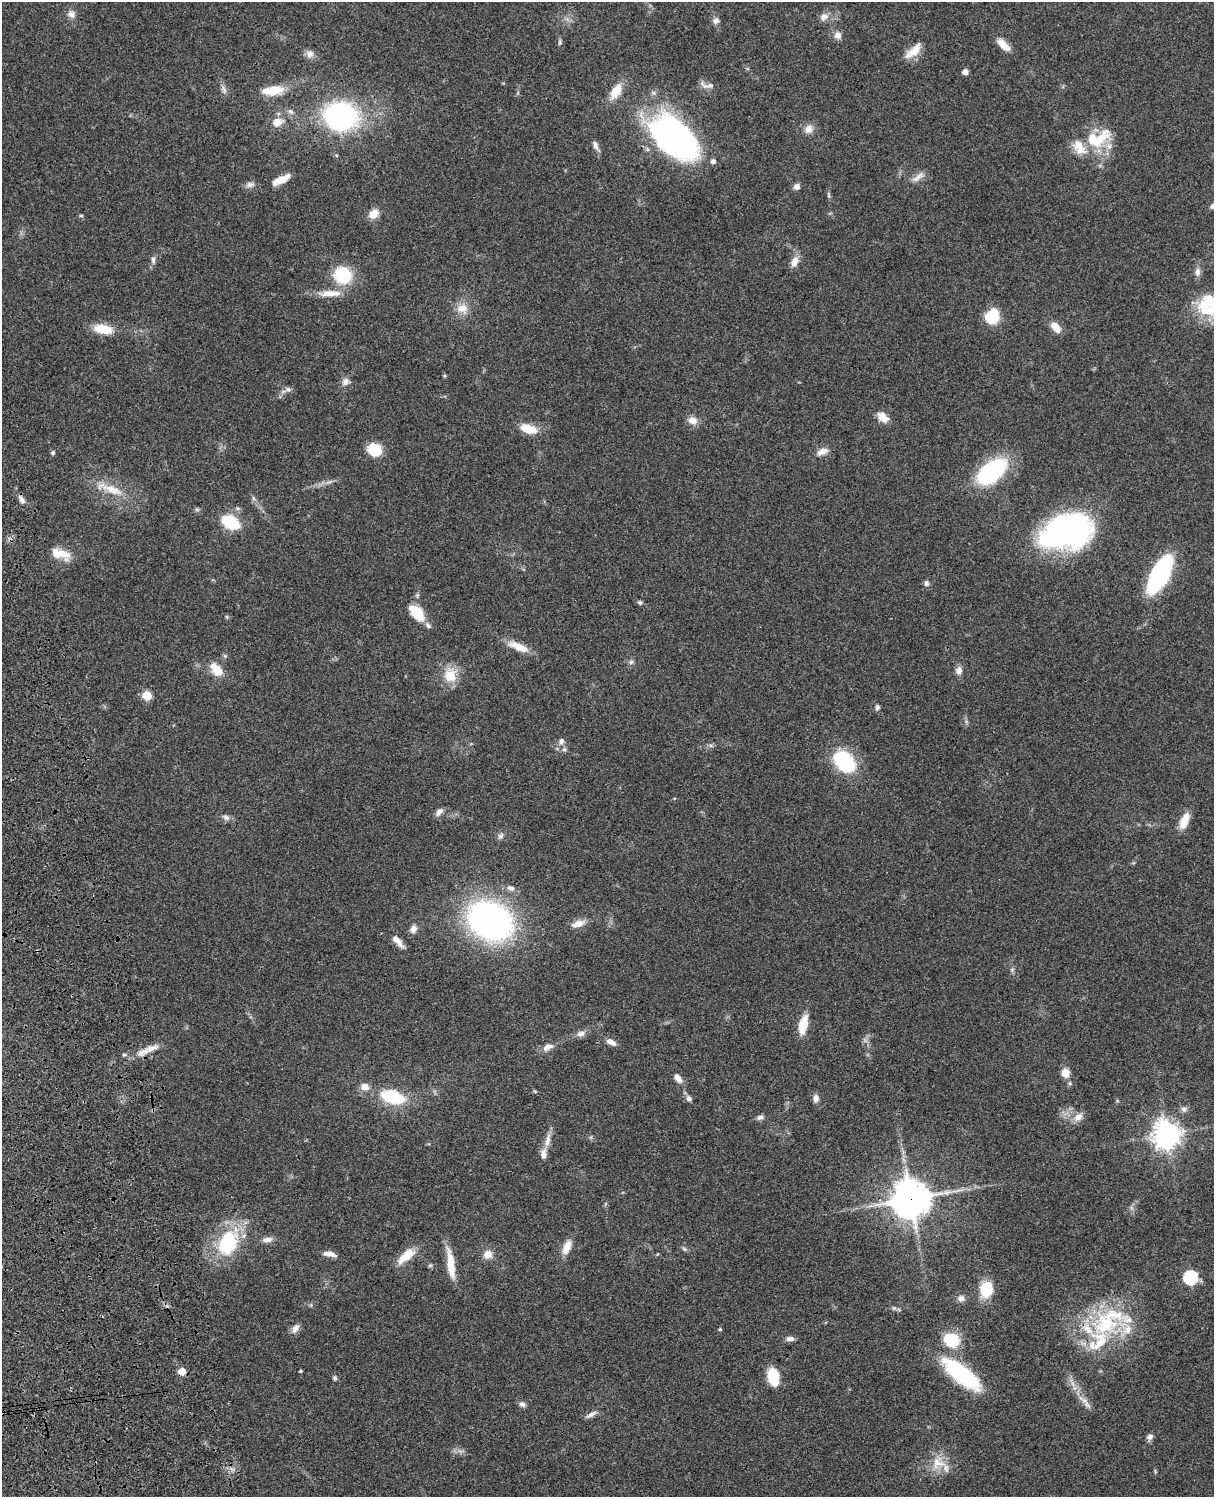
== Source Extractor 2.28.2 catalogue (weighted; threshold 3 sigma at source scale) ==
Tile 7 of 4 x 3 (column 3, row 2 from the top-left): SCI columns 2545-3756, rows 1773-3267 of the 5086 x 4926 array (HDU 1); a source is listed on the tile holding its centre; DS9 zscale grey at full resolution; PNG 1216 x 1499 px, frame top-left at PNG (2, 2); no overlay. Shown black and unused: <1% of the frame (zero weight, under 3 of 4 exposures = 6% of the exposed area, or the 3 px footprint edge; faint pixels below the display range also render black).
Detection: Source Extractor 2.28.2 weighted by HDU 2 'WHT'; one run over the whole footprint, this tile lists its part. Background 0.0778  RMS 0.0058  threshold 0.026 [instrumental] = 3 sigma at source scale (4.5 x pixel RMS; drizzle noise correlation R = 1.50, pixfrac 1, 0.05/0.05 arcsec/px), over >= 5 px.
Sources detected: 143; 1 too faint to see at this stretch — not listed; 15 inside a brighter listed object's ellipse — not listed separately; the other 127 listed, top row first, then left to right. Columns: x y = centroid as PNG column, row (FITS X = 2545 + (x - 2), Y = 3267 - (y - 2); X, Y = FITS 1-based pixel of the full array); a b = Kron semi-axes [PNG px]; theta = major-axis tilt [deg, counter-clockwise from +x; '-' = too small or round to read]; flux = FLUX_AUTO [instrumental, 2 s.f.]
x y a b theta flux
71 14 11 10 - 3.2
824 17 12 10 21 3.6
716 20 8 8 - 2.2
838 35 9 9 - 3.5
560 42 10 4 85 1.1
1003 45 19 8 -45 6.1
914 51 26 10 43 8
310 54 11 10 - 3.1
965 72 5 4 - 3.7
710 85 26 7 -15 3.4
224 90 12 6 -76 2.4
273 90 28 11 6 13
616 91 20 11 57 9.7
291 111 9 6 -38 1.9
341 116 21 19 -4 140
277 122 13 9 14 6.3
809 129 12 10 58 4.2
674 137 45 26 -48 220
1100 138 42 18 37 21
596 146 14 6 -65 2.7
713 161 5 5 - 2.2
918 177 21 7 37 3.9
276 182 16 9 36 4.1
250 185 12 7 15 2.5
797 187 7 7 - 2.7
829 195 6 4 -89 0.86
1212 206 7 5 57 1.6
373 214 11 9 36 6.5
81 216 6 4 -1 0.71
153 260 12 5 88 2.1
794 261 14 9 62 4.7
1197 272 11 7 -89 2.9
343 275 18 17 - 28
330 293 33 8 2 8.4
462 308 15 13 -5 7.3
1207 308 33 24 -37 29
992 316 14 10 62 26
1056 327 14 8 -51 6.7
103 329 21 10 -9 13
345 381 11 9 73 3
288 389 8 7 - 2
883 417 16 10 -39 5.4
693 421 13 10 -16 4.2
529 429 19 9 -17 11
374 450 13 12 - 18
822 452 15 8 21 4.4
53 453 6 5 - 1.1
991 471 29 16 38 66
329 482 14 3 20 2.1
111 489 43 11 -20 14
253 498 7 4 -71 1.1
21 499 13 6 -60 2.6
197 510 7 4 -1 0.98
230 522 14 9 -27 32
1066 531 47 30 13 150
64 554 21 11 -39 7.9
1160 575 33 14 62 78
926 583 8 6 -79 1.7
640 602 6 5 - 1.1
416 612 18 10 -48 17
518 647 29 9 -22 8.6
225 656 7 4 -45 0.89
631 662 6 6 - 1.4
217 670 21 11 -49 9
959 670 9 8 - 3.3
450 675 20 16 -76 12
147 695 6 5 - 22
877 707 7 5 75 1.3
561 741 9 7 76 2.2
711 746 7 4 -20 1
845 762 21 15 -44 49
439 812 11 6 49 2.5
226 817 9 7 -18 2.1
1184 821 20 9 67 8.8
500 836 10 6 59 1.8
511 888 10 7 -19 2.6
490 921 34 26 -29 210
578 924 19 9 19 5.3
413 929 10 7 77 3.1
397 941 18 7 -49 4.7
1012 970 6 5 - 1
803 1024 16 7 78 16
581 1034 12 8 14 3
611 1042 13 6 -27 3.3
548 1047 15 8 28 4
151 1048 26 7 22 6.6
124 1055 6 4 -1 0.88
1065 1073 8 8 - 6.4
678 1078 14 7 -54 3.5
1070 1083 5 5 - 1.1
365 1087 10 8 -7 4.6
393 1097 16 9 -16 43
816 1098 10 6 88 2.8
689 1099 8 6 -57 2
1184 1109 9 8 - 2.1
760 1117 9 6 17 1.8
1078 1117 14 9 35 4.5
1166 1134 9 9 - 680
547 1140 19 7 76 5
911 1199 12 12 - 1500
267 1240 14 7 9 3.1
228 1243 38 24 63 38
567 1247 19 9 68 6.4
684 1249 8 5 -21 1.1
329 1254 16 6 -11 3.7
488 1254 11 11 - 4.8
406 1256 26 11 41 10
451 1264 35 8 -82 13
430 1265 7 4 1 0.91
1190 1277 7 6 - 80
986 1289 15 12 82 20
961 1298 9 8 - 2.7
1106 1324 40 30 12 48
295 1328 15 8 53 3.1
720 1329 4 4 - 0.72
790 1339 11 6 3 2.4
951 1339 17 14 -26 20
182 1371 5 5 - 12
300 1371 3 3 - 0.74
961 1374 48 16 -38 51
773 1377 17 10 -79 17
335 1378 6 5 - 1.1
522 1404 9 7 -23 1.9
1087 1404 13 6 -51 3.2
591 1414 16 5 28 2.5
1149 1437 9 7 34 2.2
938 1463 21 18 24 11
Overlapping masked pixels (flux is a lower limit): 3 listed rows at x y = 341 116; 674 137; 911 1199
Isophote crosses this tile's border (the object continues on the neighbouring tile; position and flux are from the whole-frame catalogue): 2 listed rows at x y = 1212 206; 1207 308